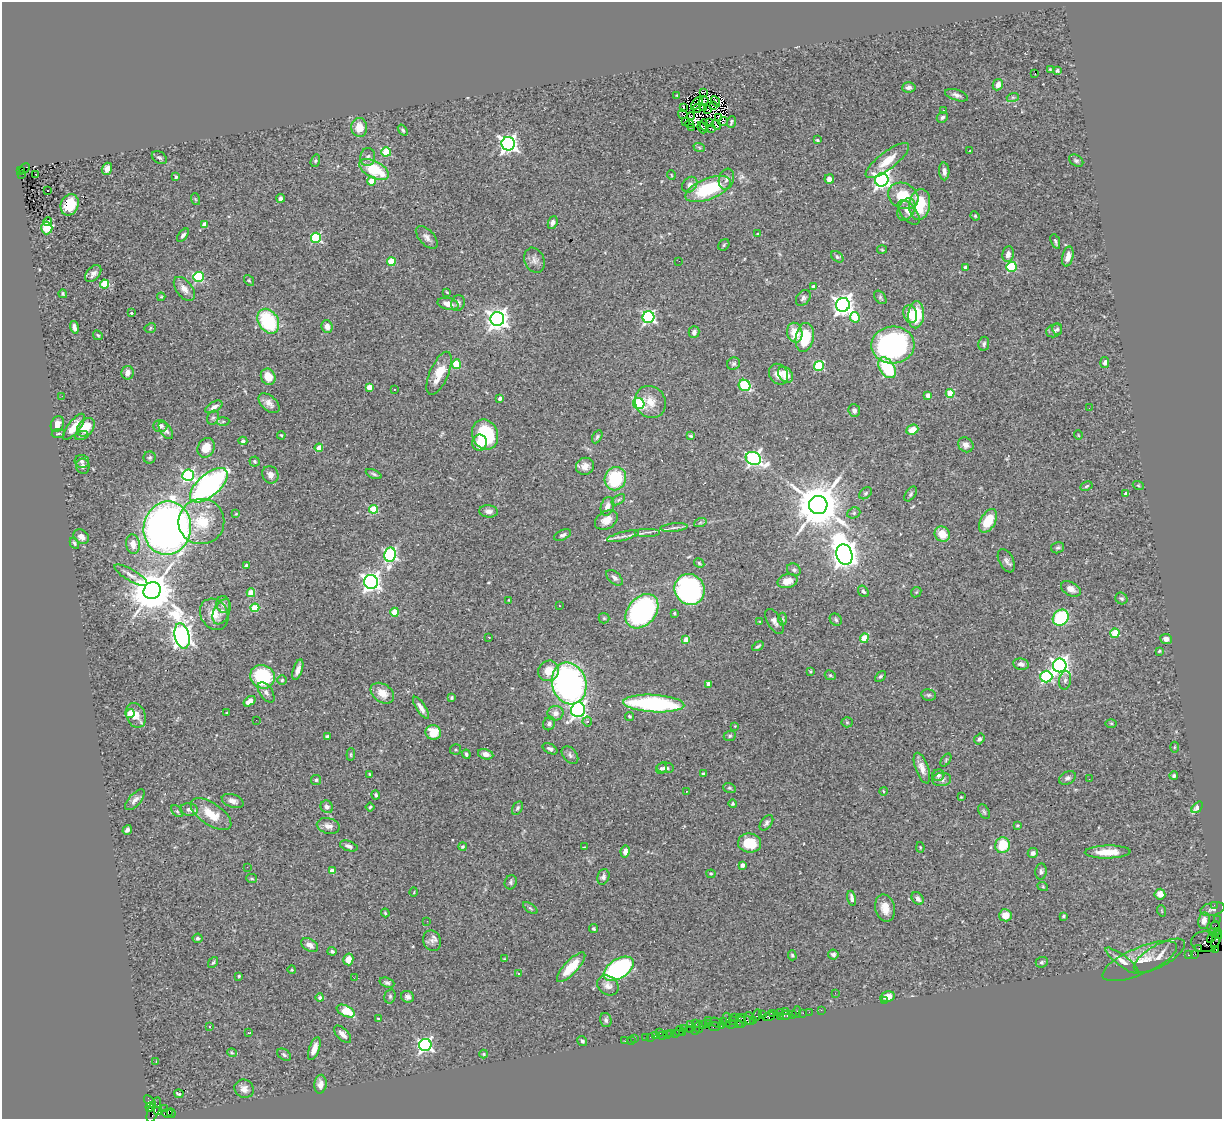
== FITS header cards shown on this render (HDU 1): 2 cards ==
NAXIS1  =                 1220
NAXIS2  =                 1117

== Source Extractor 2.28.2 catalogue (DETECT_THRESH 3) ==
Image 1220 x 1117 px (HDU 1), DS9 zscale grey, 1 PNG px = 1 image px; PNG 1224 x 1121 px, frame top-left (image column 1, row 1117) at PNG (2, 2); each listed source drawn as its Kron ellipse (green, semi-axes under 4 px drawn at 4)
Background 1.29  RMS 0.059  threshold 0.178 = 3 sigma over >= 5 px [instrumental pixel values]
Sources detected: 461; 5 with non-positive FLUX_AUTO (blend fragments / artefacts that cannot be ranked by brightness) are neither listed nor drawn; the other 456 listed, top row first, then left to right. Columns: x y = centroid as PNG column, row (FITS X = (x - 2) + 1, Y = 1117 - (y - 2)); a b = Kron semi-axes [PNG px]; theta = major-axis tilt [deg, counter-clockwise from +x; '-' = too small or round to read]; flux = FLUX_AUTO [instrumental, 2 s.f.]
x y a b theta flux
1050 69 4 3 - 3.8
1057 71 4 3 - 5.3
1035 74 3 2 - 5
998 85 6 5 - 23
909 87 7 5 5 13
704 92 3 2 - 0.19
677 95 3 3 - 3.8
957 95 12 5 -18 15
1013 97 6 4 17 5.7
704 101 5 2 - 2.3
716 102 5 2 - 2.7
697 103 8 2 51 0.56
713 105 3 2 - 2.7
703 107 4 3 - 7.3
683 108 4 2 - 4.8
697 108 4 2 - 3.6
708 110 3 2 - 2
944 110 3 2 - 5.1
683 114 5 3 - 12
691 116 4 2 - 1.9
718 117 3 2 - 5.1
942 117 6 5 - 10
686 121 4 3 - 13
723 121 5 2 - 7.2
709 122 4 2 - 2.3
731 122 6 3 70 6.5
690 124 4 3 - 8.1
704 125 5 3 - 5.4
716 125 5 3 - 9.2
359 127 9 8 - 54
691 127 3 2 - 5.5
702 128 6 2 -67 4.7
712 128 4 3 - 1.1
403 130 6 4 -52 7.8
817 140 3 3 - 3.9
508 144 7 6 - 1700
699 147 6 3 -20 5.7
970 151 3 2 - 3.2
386 152 5 4 - 150
368 157 9 7 79 14
159 158 8 5 -30 8.3
887 160 26 8 38 70
315 161 6 4 72 6.4
1076 161 8 5 -31 8.5
24 168 6 4 46 380
107 169 6 5 - 19
21 170 4 2 - 78
374 170 16 8 -27 170
944 171 9 5 -87 18
22 174 3 2 - 160
36 174 3 2 - 7.5
671 175 5 3 - 3.1
176 177 4 3 - 6.6
726 179 10 7 72 18
829 179 5 4 - 20
882 180 7 6 - 1600
372 181 4 4 - 71
690 185 9 6 48 18
708 189 24 10 21 270
47 191 3 3 - 41
903 196 16 12 -27 120
281 198 4 4 - 13
195 199 6 4 -70 5
70 205 11 8 66 100
920 205 15 10 82 150
906 209 12 8 61 24
909 212 14 7 -51 25
975 216 5 4 - 4.6
48 222 4 2 - 1.8
553 222 6 4 66 15
204 224 4 4 - 37
47 228 6 6 - 45
758 234 3 2 - 2.9
183 235 8 4 51 11
427 237 14 7 -46 20
316 238 5 5 - 320
1055 241 8 3 -69 7.3
724 245 6 5 - 5.3
882 250 5 3 - 3.7
1008 254 8 5 79 22
1068 256 10 5 77 33
837 257 7 4 -38 6.2
534 260 13 9 -67 21
679 261 3 2 - 3
391 262 4 4 - 140
965 267 4 3 - 5.8
1011 267 5 5 - 260
93 273 10 6 49 19
198 277 5 5 - 310
249 280 6 4 -53 5
105 284 4 4 - 150
813 287 4 3 - 28
184 289 14 8 -53 29
447 292 3 2 - 3.1
63 294 4 4 - 5.8
161 297 4 4 - 4
880 297 7 5 -52 6.7
803 298 9 6 53 12
458 303 8 6 68 12
448 304 11 5 -13 34
843 305 7 7 - 2500
131 313 4 3 - 8.8
910 314 9 6 -72 54
916 315 13 8 86 140
648 317 6 6 - 770
855 317 5 4 - 110
497 319 7 7 - 2800
268 321 13 9 -56 280
74 327 6 3 -74 18
327 327 6 5 - 26
150 328 6 5 - 6.3
1057 329 6 5 - 7.2
1054 331 8 6 23 11
694 332 6 5 - 13
795 333 10 7 -78 69
98 335 5 4 - 5.6
805 337 14 9 80 140
984 344 7 5 82 9.8
893 345 21 18 5 900
1105 362 5 4 - 14
456 364 5 4 - 160
734 364 6 6 - 9.5
819 366 5 4 - 210
887 368 11 7 -57 200
127 373 7 6 - 21
439 373 23 9 66 84
779 374 11 9 -56 40
786 375 9 6 -49 49
268 377 8 7 - 47
745 385 6 5 - 210
369 387 4 4 - 73
394 390 3 2 - 5.8
950 393 4 4 - 130
928 395 4 4 - 28
62 396 2 2 - 7.4
500 398 4 3 - 17
650 402 16 15 - 56
269 403 12 7 -42 25
639 403 6 5 - 350
214 407 9 5 29 18
1089 408 2 2 - 4.4
854 410 6 5 - 16
213 418 7 5 66 8
223 421 6 4 3 5.8
57 424 8 6 66 26
160 426 7 6 - 17
74 427 16 6 53 51
86 427 10 7 49 70
166 430 10 5 -55 14
912 430 6 5 - 46
58 434 6 2 6 4.4
82 435 7 4 17 6.5
281 435 4 3 - 3.5
485 435 15 12 -68 240
1078 435 5 3 - 2.8
691 436 4 3 - 5.3
597 437 7 4 61 7.2
243 441 4 4 - 8.3
480 443 8 7 - 58
966 445 8 7 - 19
206 448 10 8 62 54
319 448 4 4 - 71
150 457 6 6 - 7.7
753 459 8 6 -20 1100
82 461 7 6 - 12
255 461 5 5 - 6.4
83 466 7 6 - 15
585 466 9 8 - 28
374 474 8 3 -24 7.5
188 475 6 5 - 620
270 475 9 7 -60 23
615 479 12 10 70 220
209 485 23 11 41 1100
1138 485 5 3 - 4.2
1086 486 6 4 28 5.5
866 493 7 5 41 7.6
911 494 8 5 55 7.1
1126 494 4 3 - 12
618 500 7 4 32 8.8
818 505 9 9 - 19000
607 506 9 6 76 28
374 509 4 4 - 170
489 511 9 6 -5 20
854 513 7 5 21 6.1
236 514 4 3 - 3.9
606 520 12 8 31 41
988 521 13 7 60 94
201 522 23 22 - 130
700 523 6 4 19 6.9
167 528 27 23 81 3100
674 528 14 4 5 13
648 532 13 2 0 8
942 534 8 7 - 66
563 535 9 5 25 9.5
623 536 16 4 14 19
81 537 8 6 -38 23
74 543 6 4 -60 6.3
133 544 10 7 -80 35
1058 548 6 5 - 7.3
844 554 10 7 -72 4900
390 555 7 6 - 750
1006 561 12 7 -63 16
699 563 5 4 - 5.5
246 565 3 3 - 13
794 570 7 6 - 9.9
131 575 19 6 -30 23
614 578 10 5 -43 16
787 581 10 7 14 46
371 582 7 6 - 1900
690 589 16 15 - 670
1071 589 11 6 -28 22
152 591 9 8 - 14000
863 591 6 4 -53 8.5
916 592 6 4 45 5
251 593 4 4 - 100
1121 598 6 5 - 8
509 600 4 3 - 3.2
223 604 8 6 -78 13
559 606 2 2 - 2.5
255 608 4 4 - 130
642 611 19 14 49 800
222 612 13 8 65 24
395 612 4 4 - 110
674 613 4 3 - 5.2
214 614 16 13 -60 62
604 618 5 5 - 6.1
1061 618 9 7 46 300
782 619 6 4 -88 5.1
836 620 6 5 - 8.8
774 621 14 7 -59 18
760 622 4 3 - 3.5
1115 633 4 4 - 120
182 636 13 7 -76 3100
489 637 2 2 - 2.9
864 638 5 4 - 100
1166 639 6 5 - 21
686 640 4 4 - 49
758 646 6 3 33 7.3
1159 651 4 3 - 4.3
1021 664 8 5 -10 16
1060 665 7 7 - 1800
298 670 10 4 72 22
549 671 11 10 - 55
810 672 3 3 - 5.9
830 675 5 4 - 5.5
880 676 6 4 45 6.5
262 677 12 11 - 300
1046 677 6 6 - 440
282 680 5 4 - 5.5
1065 680 9 6 79 10
569 683 21 17 -73 1200
709 684 4 4 - 33
266 692 11 6 -55 15
382 693 13 9 -35 44
929 695 7 5 -13 8.3
451 698 3 3 - 5.4
249 701 7 4 36 54
654 704 30 8 -3 560
421 708 12 4 -57 26
578 710 7 7 - 1100
130 713 4 4 - 130
226 713 4 2 - 2.8
555 713 8 7 - 26
136 715 13 9 -66 54
630 716 4 4 - 5.3
256 720 2 2 - 4.6
587 722 5 5 - 8.7
847 722 5 5 - 5.7
549 723 7 6 - 13
1111 723 6 4 -1 4.5
735 726 3 2 - 2.7
433 732 8 7 - 72
327 736 4 3 - 7.7
730 736 6 5 - 7.1
979 739 6 4 54 10
1174 747 5 3 - 3.6
455 749 5 5 - 6
550 749 8 4 -29 12
351 754 6 4 85 5.1
466 754 5 4 - 9.3
486 754 8 5 -12 19
570 755 10 6 -49 13
946 760 7 4 54 5.3
661 768 6 5 - 9.9
665 768 8 5 -2 15
922 768 16 6 -70 30
370 774 3 2 - 3.9
703 774 3 2 - 5.1
938 775 6 5 - 13
1174 776 4 4 - 8
1067 778 9 6 27 12
1089 779 2 2 - 17
316 780 5 5 - 6.8
942 780 9 6 7 15
729 788 6 5 - 6.1
687 791 3 3 - 16
883 791 4 2 - 3.1
376 795 4 4 - 6.7
961 797 3 3 - 2.9
135 800 13 6 48 20
233 801 11 6 -21 22
733 804 4 4 - 7
327 807 6 6 - 13
370 807 4 4 - 5.4
1197 807 7 3 48 57
517 808 7 4 60 7.9
189 809 9 6 -6 16
177 811 7 4 -45 7.3
984 812 8 5 -62 8.1
211 814 23 11 -34 91
766 823 9 5 53 10
1018 825 4 4 - 5
328 826 11 7 -12 23
127 830 5 4 - 12
750 843 11 9 -6 100
1002 845 8 7 - 110
349 846 9 4 -19 13
462 847 4 4 - 5.9
584 847 2 2 - 3
920 847 5 4 - 4.1
625 851 6 4 81 21
1108 852 23 6 1 69
1033 853 5 5 - 11
742 865 4 4 - 11
247 867 3 2 - 3
332 871 4 4 - 45
1041 872 8 6 84 10
711 874 4 4 - 4.6
603 877 8 6 70 12
252 878 5 4 - 5.7
511 882 7 6 - 8.2
1043 887 5 3 - 3.7
414 892 5 3 - 2.8
1160 894 5 5 - 33
852 898 7 4 -77 17
918 899 7 5 -51 20
1214 905 2 2 - 28
530 908 8 4 -35 7
885 908 14 9 -75 45
1212 909 12 6 13 13
1162 911 6 3 -71 3.9
385 913 4 3 - 4.5
1005 915 6 6 - 46
1064 916 3 3 - 5.4
1204 920 8 6 81 22
1217 920 2 2 - 28
427 921 3 2 - 4
1215 926 4 2 - 100
594 929 5 4 - 5
1217 931 3 3 - 96
1215 934 7 3 -29 180
1212 937 5 4 - 280
198 938 5 4 - 8
1216 939 10 3 70 45
432 941 10 9 - 20
1205 942 14 10 4 840
310 945 9 6 -31 16
1199 949 4 3 - 130
1216 950 2 2 - 8.9
332 951 4 4 - 8.7
833 954 5 5 - 11
1195 954 3 2 - 56
792 955 5 4 - 5.8
1189 955 3 3 - 54
1159 956 29 11 29 44
348 959 6 5 - 33
505 959 3 2 - 3
1122 961 20 5 -37 27
1140 961 40 13 24 79
213 962 6 4 53 5.3
1042 962 6 5 - 7.1
571 967 19 6 47 100
619 969 17 9 33 600
292 970 4 3 - 2.9
519 973 3 3 - 18
239 976 3 3 - 4.4
354 978 2 2 - 2.3
387 983 7 4 -20 9.3
608 985 11 9 -33 23
835 993 2 2 - 2.5
390 996 7 5 76 7.7
408 997 6 6 - 12
888 997 7 5 14 40
320 998 4 4 - 11
884 1001 2 2 - 25
821 1010 2 2 - 22
346 1011 9 5 -26 110
780 1012 2 2 - 27
785 1012 3 2 - 23
797 1012 6 3 80 240
809 1012 2 2 - 45
803 1013 2 2 - 41
762 1014 2 2 - 90
772 1014 4 2 - 170
757 1015 6 3 64 100
792 1015 3 3 - 110
769 1016 6 4 17 240
780 1016 3 2 - 65
785 1016 6 3 0 140
734 1017 2 2 - 50
749 1018 6 3 -77 270
378 1019 3 2 - 3.3
606 1020 7 5 -74 11
708 1020 2 2 - 22
727 1020 7 3 -84 590
732 1020 2 2 - 64
745 1020 10 4 -22 450
723 1021 4 3 - 120
754 1021 3 2 - 57
741 1022 6 3 -74 46
717 1023 7 3 -32 210
738 1023 3 2 - 60
690 1024 2 2 - 42
696 1024 3 3 - 200
708 1024 2 2 - 22
731 1024 5 2 - 320
704 1025 2 2 - 86
714 1026 6 3 2 200
721 1026 4 2 - 50
210 1027 4 3 - 8.9
699 1027 6 2 90 120
683 1028 3 2 - 170
691 1030 3 2 - 69
696 1030 3 2 - 65
679 1031 5 3 - 120
682 1032 3 3 - 76
248 1033 3 2 - 6.5
660 1033 3 2 - 18
671 1033 2 2 - 48
675 1033 2 2 - 50
343 1034 11 5 -45 24
667 1034 2 2 - 22
663 1035 2 2 - 11
655 1036 3 3 - 130
645 1037 2 2 - 34
651 1037 3 2 - 30
634 1039 3 2 - 14
631 1040 3 2 - 14
582 1041 5 4 - 7.4
625 1041 2 2 - 18
425 1045 6 6 - 1000
314 1049 12 5 70 33
232 1053 5 3 - 3.7
484 1054 4 4 - 3.9
284 1055 8 5 -37 8.4
156 1061 3 2 - 3.8
320 1084 9 6 84 24
244 1089 10 9 - 24
179 1094 4 3 - 15
150 1102 8 4 -52 220
150 1107 5 3 - 180
164 1109 2 2 - 27
154 1110 13 5 69 830
158 1111 4 3 - 500
167 1113 5 3 - 350
171 1113 5 2 - 15
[5 non-positive-flux detections neither listed nor drawn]